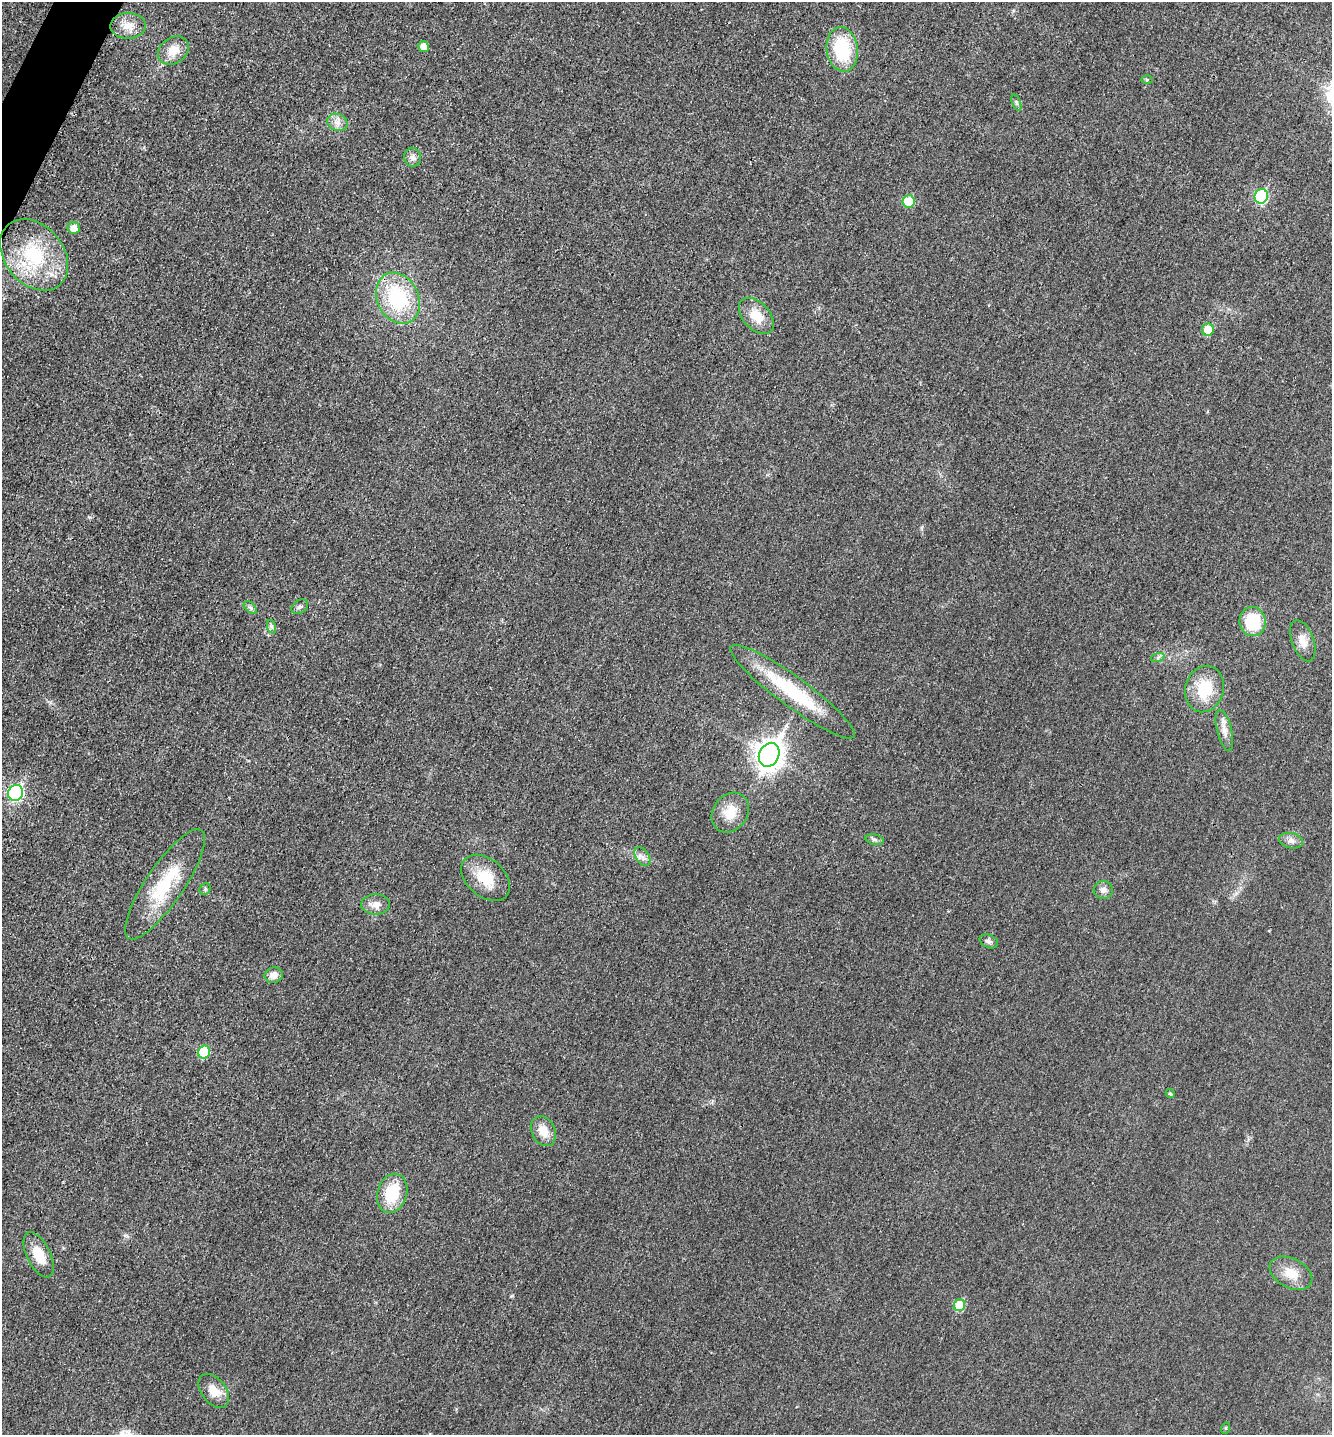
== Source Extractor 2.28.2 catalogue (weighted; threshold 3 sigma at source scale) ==
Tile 11 of 4 x 4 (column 3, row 3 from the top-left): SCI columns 2812-4141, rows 1449-2881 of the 5770 x 5759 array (HDU 1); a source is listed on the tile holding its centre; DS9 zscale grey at full resolution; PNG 1334 x 1437 px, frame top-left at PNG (2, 2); each listed source drawn as its Kron ellipse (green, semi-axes under 4 px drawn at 4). Shown black and unused: <1% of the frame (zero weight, under 3 of 4 exposures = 1% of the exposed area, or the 3 px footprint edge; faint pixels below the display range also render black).
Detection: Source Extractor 2.28.2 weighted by HDU 2 'WHT'; one run over the whole footprint, this tile lists its part. Background 0.0197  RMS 0.0057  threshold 0.0257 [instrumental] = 3 sigma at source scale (4.5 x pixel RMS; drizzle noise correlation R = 1.50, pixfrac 1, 0.05/0.05 arcsec/px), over >= 5 px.
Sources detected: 47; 1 inside a brighter listed object's ellipse — not listed separately; the other 46 listed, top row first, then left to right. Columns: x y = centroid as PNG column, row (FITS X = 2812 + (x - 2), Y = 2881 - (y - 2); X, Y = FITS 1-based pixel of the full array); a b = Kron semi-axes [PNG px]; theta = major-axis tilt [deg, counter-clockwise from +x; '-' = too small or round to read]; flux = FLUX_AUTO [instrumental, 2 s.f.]
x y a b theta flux
128 26 18 13 1 7
423 47 5 5 - 4.9
842 49 22 15 -82 33
173 51 17 12 35 8.8
1147 80 6 4 1 0.73
1016 103 9 4 -69 1.1
337 122 10 8 -23 3.6
413 157 9 8 - 2.5
1261 196 7 6 - 48
909 201 6 6 - 15
74 228 6 6 - 5.8
34 255 40 29 -50 41
398 298 27 20 -62 44
756 316 21 13 -47 11
1208 330 6 6 - 12
300 607 9 6 33 1.5
250 608 8 4 -44 1.3
1253 621 14 13 - 22
272 627 7 4 -72 1.1
1303 641 21 11 -70 6.3
1158 657 7 4 19 1
1204 689 23 19 72 20
793 692 76 15 -36 42
1224 730 21 7 -76 4.7
769 755 12 10 65 600
16 793 8 7 - 96
730 813 21 17 54 12
875 840 9 5 -14 1.6
1291 841 12 7 -12 2.7
642 857 10 6 -56 2.6
485 878 28 18 -41 16
165 884 65 19 56 34
205 889 6 5 - 0.97
1103 890 9 9 - 3
375 904 14 10 -1 4.7
989 941 9 6 -23 1.7
274 975 9 7 18 3.7
204 1052 6 6 - 25
1170 1094 5 4 - 0.8
543 1131 16 11 -63 7.7
392 1193 20 14 72 22
39 1255 24 12 -64 12
1291 1273 23 14 -27 10
960 1305 6 5 - 18
214 1391 19 12 -52 8.7
1226 1428 6 3 71 0.57
Unlisted compact peaks at least as high as the median listed source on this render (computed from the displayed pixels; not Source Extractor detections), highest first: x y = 89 517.